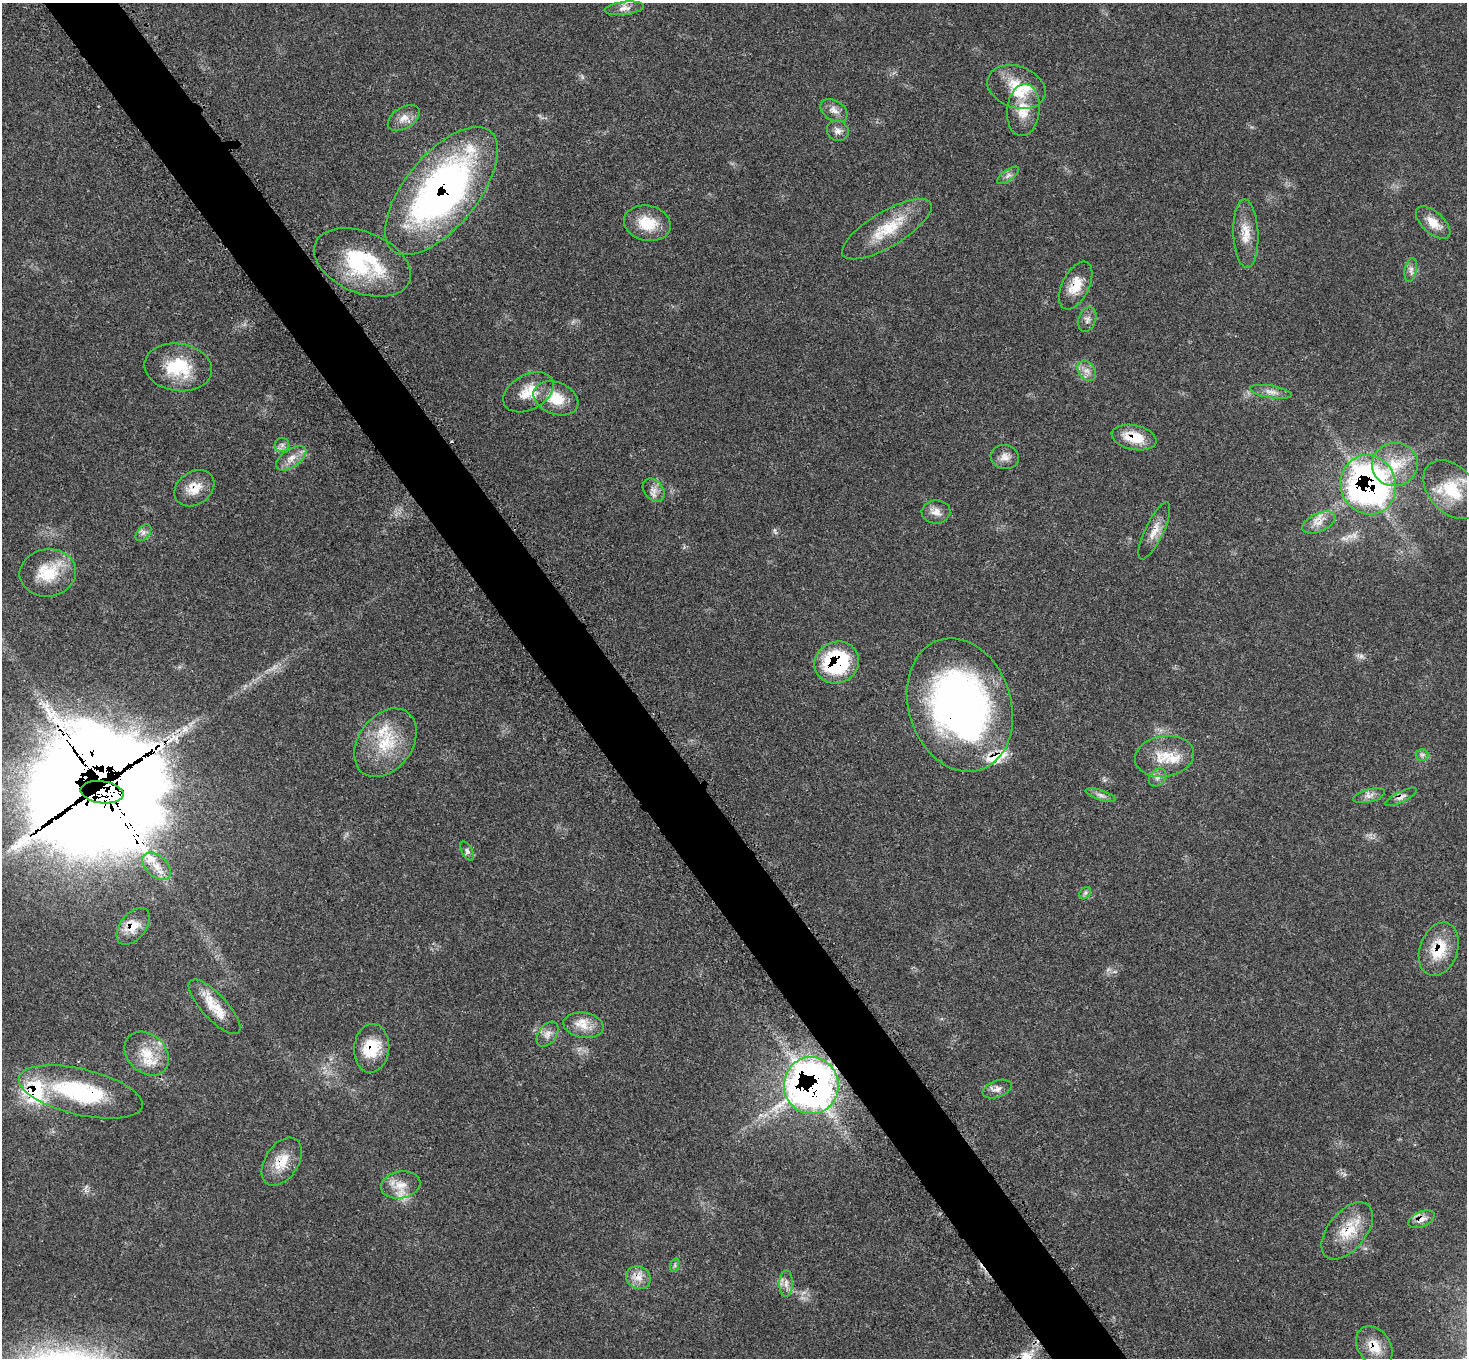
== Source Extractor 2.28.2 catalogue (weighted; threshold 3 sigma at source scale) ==
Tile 11 of 4 x 4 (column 3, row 3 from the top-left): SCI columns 3004-4468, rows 1637-2992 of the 6034 x 6057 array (HDU 1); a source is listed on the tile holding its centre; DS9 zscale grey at full resolution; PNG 1469 x 1360 px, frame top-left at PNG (2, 3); each listed source drawn as its Kron ellipse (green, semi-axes under 4 px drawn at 4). Shown black and unused: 5% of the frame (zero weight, under 3 of 5 exposures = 4% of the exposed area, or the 3 px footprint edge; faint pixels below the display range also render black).
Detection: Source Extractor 2.28.2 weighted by HDU 2 'WHT'; one run over the whole footprint, this tile lists its part. Background 0.0464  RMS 0.0031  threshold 0.0142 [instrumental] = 3 sigma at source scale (4.5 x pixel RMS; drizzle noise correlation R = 1.50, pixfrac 1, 0.05/0.05 arcsec/px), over >= 5 px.
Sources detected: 77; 2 too faint to see at this stretch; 1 rendered entirely black (masked); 1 inside a brighter object's white glare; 1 cosmic-ray / hot-pixel residue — neither listed nor drawn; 6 inside a brighter listed object's ellipse — not listed separately; the other 66 listed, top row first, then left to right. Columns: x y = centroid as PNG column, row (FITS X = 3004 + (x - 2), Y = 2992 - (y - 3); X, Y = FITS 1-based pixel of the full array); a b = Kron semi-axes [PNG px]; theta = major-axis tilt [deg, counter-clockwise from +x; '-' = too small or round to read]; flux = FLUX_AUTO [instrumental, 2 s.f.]
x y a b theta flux
624 8 20 6 7 2
1016 87 30 21 -19 10
834 110 15 10 -32 2.2
1023 110 26 16 84 6.7
404 118 17 10 32 3
838 131 11 10 - 1.7
1008 175 13 5 36 1.3
441 191 77 36 51 130
647 223 24 17 -13 8.9
1433 223 21 11 -42 4.4
887 229 51 17 31 12
1246 234 34 12 -88 5.8
362 262 51 30 -22 27
1411 270 12 6 79 1.3
1076 286 26 13 63 6.2
1087 319 13 8 70 1.6
178 367 34 23 -8 14
1087 371 11 8 -52 2
528 392 27 17 29 6.7
1271 392 21 6 -9 2.1
556 398 23 16 -22 8
1134 438 23 12 -12 7.9
282 445 7 7 - 1.1
1005 457 14 12 -16 2.4
291 458 17 9 35 3.1
1395 465 23 21 8 9.9
1368 485 30 27 -70 110
194 488 21 16 35 5.3
654 490 13 9 -50 2.1
1452 490 34 23 -48 13
936 512 14 11 3 2.5
1319 522 18 9 24 3.1
1154 531 31 9 64 3.8
143 533 10 6 50 1.2
48 573 28 24 8 12
837 663 22 20 26 30
960 705 68 51 -72 140
385 743 38 27 54 15
1422 755 6 6 - 0.8
1164 756 30 20 9 8.9
1158 777 10 7 46 1.5
102 792 21 11 -7 1500
1101 795 15 5 -18 1.3
1369 796 16 6 14 1.7
1401 797 17 5 27 1.4
467 851 10 5 -62 1
157 866 17 10 -42 3.9
1085 893 6 5 - 0.7
133 926 21 12 52 4.7
1439 949 27 19 70 11
214 1007 35 12 -47 7.1
583 1025 20 12 -9 4.9
548 1034 14 9 55 2.1
372 1048 24 17 85 10
147 1054 25 19 -43 8.3
811 1086 28 27 - 180
997 1089 15 8 19 1.8
81 1092 63 23 -13 34
282 1162 26 16 57 7.1
401 1185 20 13 10 5
1422 1219 14 7 23 2.5
1347 1231 33 19 51 9.8
675 1265 7 4 72 0.57
638 1278 12 11 - 2.9
786 1283 13 7 89 1.8
1374 1347 22 16 -54 6.1
Overlapping masked pixels (flux is a lower limit): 19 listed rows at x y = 441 191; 1076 286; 1134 438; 1368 485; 194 488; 837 663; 960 705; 102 792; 1401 797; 133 926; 1439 949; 372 1048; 811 1086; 81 1092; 282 1162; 1422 1219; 1347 1231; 638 1278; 1374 1347